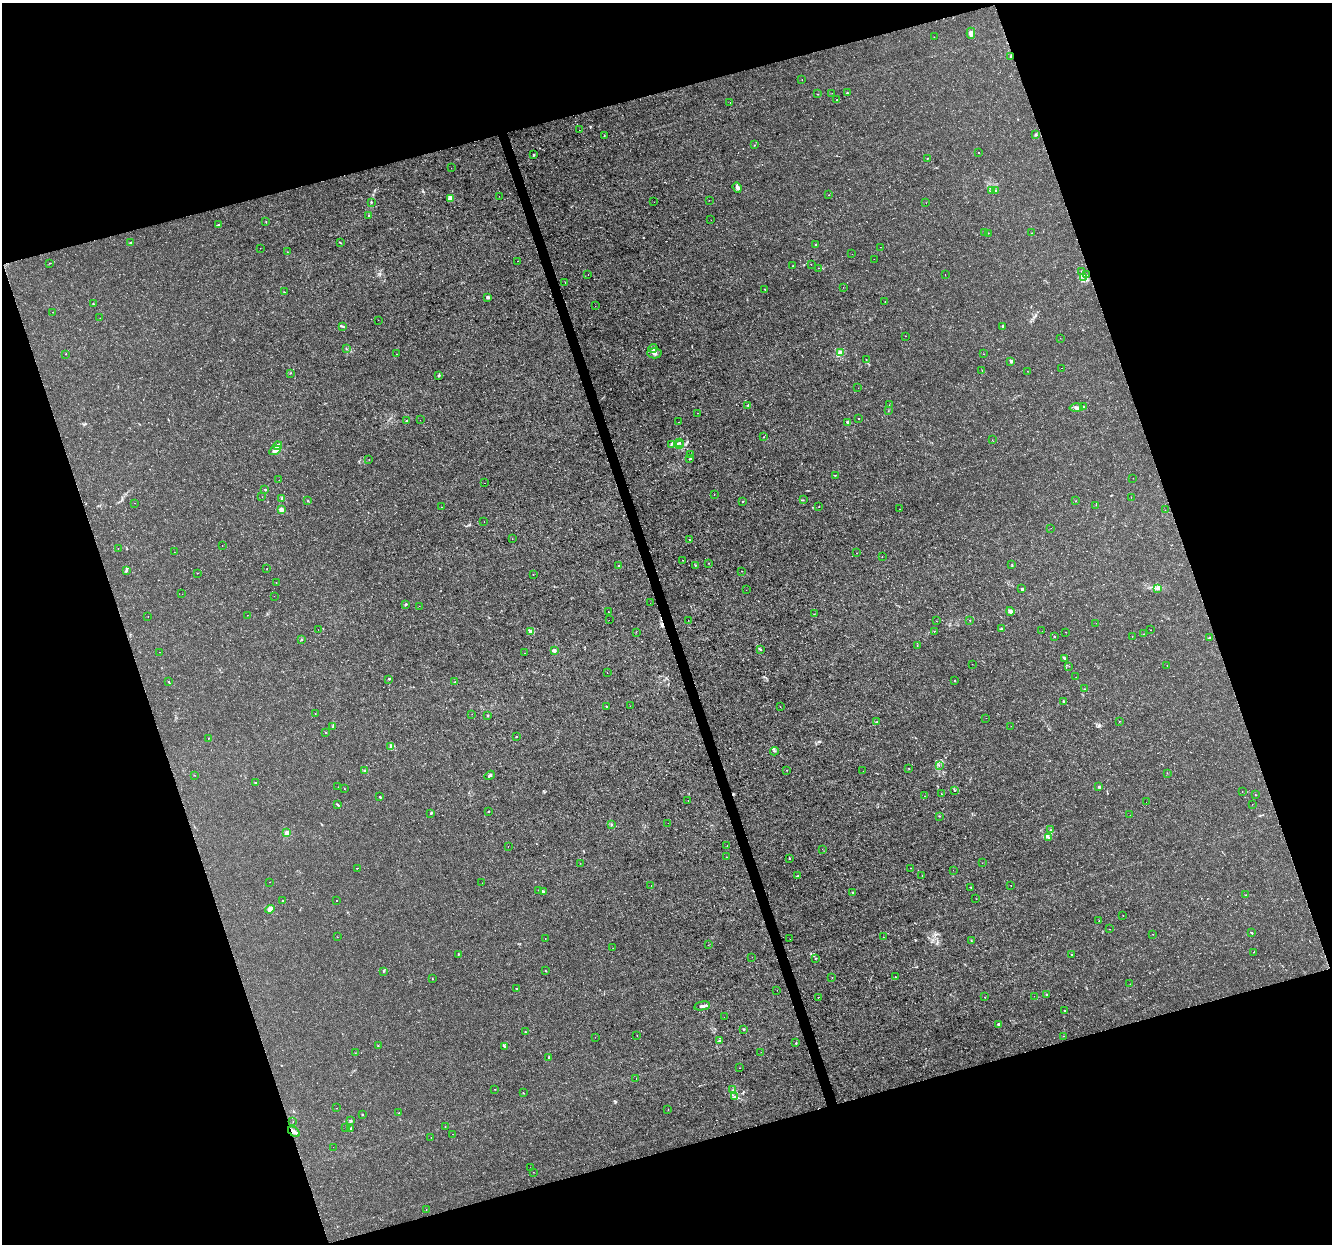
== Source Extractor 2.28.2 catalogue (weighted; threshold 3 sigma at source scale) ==
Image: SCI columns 1-5318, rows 60-5025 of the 5320 x 5137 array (HDU 1 of 3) = the unmasked area's bounding box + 8 px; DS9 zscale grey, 4 x 4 block average (1 PNG px = mean of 4 x 4 image px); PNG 1334 x 1246 px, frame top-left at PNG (2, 3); each listed source drawn as its Kron ellipse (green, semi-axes under 4 px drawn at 4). Shown black and unused: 37% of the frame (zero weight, under 3 of 4 exposures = <1% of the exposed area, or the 3 px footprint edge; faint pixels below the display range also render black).
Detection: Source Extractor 2.28.2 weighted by HDU 2 'WHT'. Background 0.00347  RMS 8.4e-04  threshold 0.00379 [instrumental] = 3 sigma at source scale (4.5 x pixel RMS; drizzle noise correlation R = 1.50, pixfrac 1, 0.0396/0.0396 arcsec/px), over >= 5 px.
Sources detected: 347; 2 too faint to see at this stretch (4 x 4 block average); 7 cosmic-ray / hot-pixel residue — neither listed nor drawn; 3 coinciding with a brighter row at this scale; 5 inside a brighter listed object's ellipse — not listed separately; the other 330 listed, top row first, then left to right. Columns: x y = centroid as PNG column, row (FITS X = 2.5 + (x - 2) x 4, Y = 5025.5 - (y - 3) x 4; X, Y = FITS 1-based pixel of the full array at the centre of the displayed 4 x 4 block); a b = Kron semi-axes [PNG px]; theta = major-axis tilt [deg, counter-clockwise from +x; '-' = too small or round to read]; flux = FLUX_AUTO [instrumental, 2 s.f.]
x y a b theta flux
971 33 5 3 - 3
934 37 2 2 - 0.13
1011 56 3 2 - 0.56
802 79 2 2 - 0.13
832 93 2 2 - 0.075
847 93 3 2 - 0.37
817 94 2 2 - 0.26
837 100 2 2 - 0.18
730 103 2 2 - 0.31
579 130 2 2 - 0.12
1035 135 3 2 - 0.46
604 136 2 2 - 0.25
754 145 2 2 - 0.18
979 152 2 2 - 0.42
533 155 3 2 - 0.45
927 158 2 2 - 0.22
451 168 2 2 - 0.092
737 187 5 3 - 2
995 190 2 2 - 0.28
991 191 2 2 - 0.39
829 195 2 2 - 0.13
499 196 2 2 - 0.11
451 198 3 3 - 1.8
709 200 2 2 - 0.3
371 202 2 2 - 0.3
654 202 2 2 - 0.064
926 203 2 2 - 0.12
369 216 2 2 - 0.16
711 220 2 2 - 0.11
266 222 2 2 - 0.22
218 225 2 2 - 0.56
985 233 2 2 - 0.75
988 233 2 2 - 0.14
1031 233 2 2 - 0.15
131 243 2 2 - 0.61
340 243 2 2 - 0.31
816 245 2 2 - 0.28
880 247 2 2 - 0.13
260 248 2 2 - 0.12
287 252 2 2 - 0.094
852 254 2 2 - 0.1
874 259 2 2 - 0.07
517 261 2 2 - 0.19
50 263 2 2 - 0.2
811 264 2 2 - 0.25
792 266 2 2 - 0.19
819 268 2 2 - 0.11
1082 271 3 2 - 0.38
588 274 2 2 - 0.092
945 274 2 2 - 0.077
1086 275 3 2 - 0.57
1083 277 2 2 - 0.26
565 283 2 2 - 0.076
843 287 2 2 - 0.2
764 289 2 2 - 0.19
284 292 3 2 - 0.24
488 297 4 3 - 0.83
885 302 2 2 - 0.22
93 304 2 2 - 0.69
595 306 2 2 - 0.1
53 312 2 2 - 0.15
100 318 2 2 - 0.082
378 320 2 2 - 0.1
342 326 3 2 - 0.5
1003 326 3 2 - 0.83
905 336 2 2 - 0.17
1060 338 2 2 - 0.063
653 348 4 3 - 0.87
346 349 2 2 - 0.29
654 353 7 5 -1 2
841 353 2 2 - 25
66 354 2 2 - 0.18
397 354 2 2 - 0.076
984 354 2 2 - 0.13
866 359 2 2 - 0.16
1011 361 2 2 - 3.4
1061 368 2 2 - 0.43
982 370 2 2 - 0.2
1027 371 2 2 - 0.095
290 373 2 2 - 0.25
439 375 2 2 - 0.3
858 388 2 2 - 0.085
748 405 3 2 - 0.33
889 405 2 2 - 0.11
1083 406 3 2 - 0.3
1076 408 6 2 -2 1.3
888 411 2 2 - 0.15
697 413 2 2 - 0.12
858 419 2 2 - 0.46
420 420 2 2 - 0.062
406 421 3 2 - 0.36
678 422 2 2 - 0.091
847 422 4 4 - 0.96
763 437 2 2 - 0.2
992 440 2 2 - 0.13
679 442 3 2 - 0.24
671 444 4 2 - 0.41
679 445 2 2 - 0.2
278 446 4 3 - 3.2
275 450 6 3 27 2
691 454 2 2 - 0.12
689 459 2 2 - 0.22
369 460 2 2 - 0.11
835 475 2 2 - 0.13
1133 478 2 2 - 0.14
279 480 2 2 - 0.075
484 483 2 2 - 0.15
265 489 2 2 - 0.38
714 495 2 2 - 0.3
262 497 2 2 - 0.15
1131 497 2 2 - 0.094
282 498 3 3 - 0.77
803 500 2 2 - 0.32
308 501 2 2 - 0.27
743 501 2 2 - 0.28
1076 501 2 2 - 0.22
135 503 2 2 - 0.15
1096 505 2 2 - 0.12
442 507 2 2 - 0.13
819 507 2 2 - 0.17
281 509 4 3 - 1.9
900 509 2 2 - 0.1
1165 510 2 2 - 0.11
484 522 2 2 - 0.11
1051 528 2 2 - 0.065
512 539 2 2 - 0.15
689 539 2 2 - 0.14
222 546 2 2 - 0.19
118 549 2 2 - 0.16
174 552 2 2 - 0.098
857 553 2 2 - 0.15
882 557 2 2 - 0.17
682 560 2 2 - 0.14
709 563 2 2 - 0.13
618 565 2 2 - 0.17
695 565 3 2 - 0.31
1012 565 3 2 - 0.37
267 569 2 2 - 0.22
126 571 4 2 - 0.7
742 571 2 2 - 0.23
197 573 2 2 - 0.42
533 574 2 2 - 0.13
276 583 2 2 - 0.12
1157 588 2 2 - 0.28
1022 589 3 2 - 0.81
746 590 2 2 - 0.066
182 594 2 2 - 0.1
274 596 2 2 - 0.093
650 603 2 2 - 0.076
406 604 3 2 - 0.43
419 606 2 2 - 0.14
1010 611 4 2 - 2.2
608 612 2 2 - 0.2
814 614 2 2 - 0.094
247 615 2 2 - 0.13
148 617 2 2 - 0.094
609 620 2 2 - 0.058
688 620 2 2 - 0.14
970 620 2 2 - 0.25
936 621 2 2 - 0.08
1096 623 2 2 - 0.092
1001 629 2 2 - 0.21
318 630 2 2 - 0.061
1150 630 2 2 - 0.099
530 631 2 2 - 5.4
934 631 2 2 - 0.26
1042 631 2 2 - 0.21
636 632 2 2 - 0.28
1066 632 2 2 - 0.12
1144 634 2 2 - 0.16
1132 636 2 2 - 0.097
1054 637 2 2 - 0.28
1210 637 3 2 - 0.53
302 639 2 2 - 0.32
917 646 2 2 - 0.13
760 649 4 2 - 0.43
554 650 2 2 - 6.1
159 652 2 2 - 0.26
524 653 2 2 - 0.13
1065 658 4 2 - 0.54
972 664 2 2 - 0.09
1167 665 2 2 - 0.24
1069 666 2 2 - 0.14
607 673 2 2 - 0.14
1076 677 2 2 - 0.15
388 679 3 2 - 0.32
954 680 2 2 - 0.23
168 681 2 2 - 0.24
455 682 2 2 - 0.27
1084 689 2 2 - 0.15
1063 701 3 2 - 0.39
607 706 3 2 - 0.39
630 706 2 2 - 0.096
780 707 2 2 - 0.12
315 714 2 2 - 0.18
472 714 2 2 - 0.21
488 716 2 2 - 0.49
986 718 2 2 - 0.21
1119 721 2 2 - 0.55
876 722 3 2 - 0.42
1011 726 2 2 - 0.12
333 727 2 2 - 0.25
326 733 2 2 - 0.21
516 737 2 2 - 0.7
208 738 2 2 - 0.11
391 747 3 2 - 0.46
774 751 4 2 - 0.5
939 765 2 2 - 0.11
909 769 2 2 - 0.13
787 770 2 2 - 0.37
364 771 3 2 - 0.54
863 771 2 2 - 0.11
1167 773 2 2 - 0.11
194 775 2 2 - 0.14
490 775 5 3 - 0.92
256 783 2 2 - 0.22
338 787 2 2 - 0.094
1099 787 2 2 - 0.47
344 789 2 2 - 0.13
954 791 2 2 - 0.26
1242 791 2 2 - 0.099
941 794 2 2 - 0.13
1255 795 2 2 - 0.16
925 796 2 2 - 0.1
380 797 2 2 - 0.46
688 800 2 2 - 0.36
1146 802 2 2 - 0.075
337 804 3 2 - 0.43
1252 804 2 2 - 0.076
488 812 2 2 - 0.18
431 813 3 2 - 0.43
1130 815 2 2 - 0.062
939 816 2 2 - 0.22
668 823 2 2 - 0.14
611 824 3 2 - 0.33
1050 830 3 2 - 0.21
287 833 2 2 - 12
1049 837 2 2 - 0.49
727 845 2 2 - 0.55
508 847 2 2 - 0.087
822 849 2 2 - 0.099
727 857 2 2 - 0.2
789 858 2 2 - 0.31
580 863 2 2 - 0.092
982 863 2 2 - 0.1
357 868 2 2 - 0.25
911 868 2 2 - 0.12
953 870 2 2 - 0.072
922 875 2 2 - 0.23
798 876 3 2 - 0.39
270 882 2 2 - 0.1
482 883 2 2 - 0.075
1011 885 2 2 - 0.34
651 886 2 2 - 0.08
971 887 2 2 - 0.24
539 890 3 2 - 0.31
543 891 3 2 - 0.39
852 892 2 2 - 0.52
1246 895 2 2 - 0.21
976 899 2 2 - 0.2
283 900 2 2 - 0.15
337 900 2 2 - 0.37
270 909 5 3 - 2.2
1123 916 2 2 - 0.12
1099 921 2 2 - 0.14
1109 929 2 2 - 0.2
1251 932 3 2 - 0.32
1153 934 2 2 - 0.17
337 937 2 2 - 0.19
883 937 2 2 - 0.44
545 939 2 2 - 0.14
790 939 2 2 - 0.068
971 941 2 2 - 0.19
708 945 2 2 - 0.097
613 948 2 2 - 0.12
1253 952 2 2 - 0.12
458 954 2 2 - 0.22
1072 955 2 2 - 0.89
752 957 2 2 - 0.082
815 959 2 2 - 0.23
383 971 3 2 - 0.37
546 971 2 2 - 0.26
832 977 2 2 - 0.13
895 977 2 2 - 0.15
432 979 2 2 - 0.18
1130 984 2 2 - 0.075
517 988 2 2 - 0.21
777 990 2 2 - 0.11
1046 995 2 2 - 0.17
1034 996 2 2 - 0.063
818 997 2 2 - 4.7
984 997 2 2 - 0.29
702 1006 8 2 11 2.5
1065 1011 2 2 - 0.35
724 1017 2 2 - 0.068
999 1024 3 2 - 1.3
743 1030 2 2 - 0.25
525 1032 2 2 - 0.34
637 1035 2 2 - 0.14
1063 1036 2 2 - 0.16
595 1037 2 2 - 0.074
719 1041 2 2 - 0.49
796 1043 2 2 - 0.34
378 1046 2 2 - 0.17
504 1046 2 2 - 0.32
761 1052 2 2 - 0.16
355 1053 2 2 - 0.14
549 1057 2 2 - 0.38
739 1068 2 2 - 0.092
636 1079 2 2 - 0.12
495 1089 2 2 - 0.21
732 1090 2 2 - 0.17
523 1093 2 2 - 0.22
735 1097 4 3 - 1.1
336 1108 2 2 - 0.13
668 1110 2 2 - 0.13
398 1113 2 2 - 0.17
362 1114 2 2 - 0.36
351 1120 2 2 - 0.19
293 1122 2 2 - 0.13
445 1126 2 2 - 0.14
346 1127 2 2 - 0.071
351 1128 3 2 - 0.42
294 1132 6 3 -33 1.7
452 1134 2 2 - 0.086
431 1137 2 2 - 0.1
333 1147 2 2 - 0.062
530 1168 2 2 - 0.082
533 1172 2 2 - 0.11
426 1209 2 2 - 0.084
Overlapping masked pixels (flux is a lower limit): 2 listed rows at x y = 1011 56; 294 1132
Diffuse or blended objects may show on this block-average render without a row.